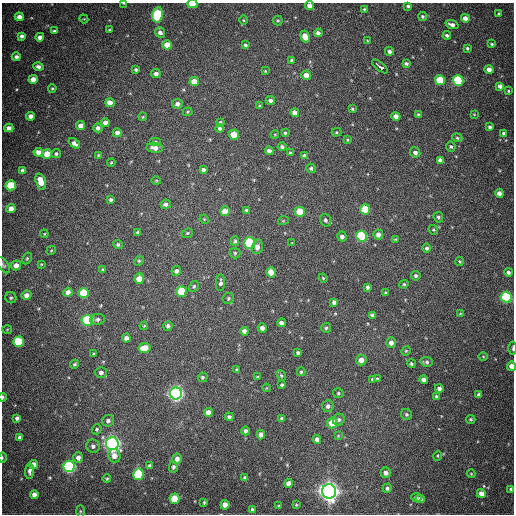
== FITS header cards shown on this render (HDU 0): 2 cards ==
NAXIS1  =                  512
NAXIS2  =                  512

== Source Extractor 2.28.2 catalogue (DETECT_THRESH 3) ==
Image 512 x 512 px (HDU 0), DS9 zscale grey, 1 PNG px = 1 image px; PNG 516 x 516 px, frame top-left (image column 1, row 512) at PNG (2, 3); each listed source drawn as its Kron ellipse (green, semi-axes under 4 px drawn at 4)
Background 738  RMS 21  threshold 62.2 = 3 sigma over >= 5 px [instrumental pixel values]
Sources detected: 237; all 237 listed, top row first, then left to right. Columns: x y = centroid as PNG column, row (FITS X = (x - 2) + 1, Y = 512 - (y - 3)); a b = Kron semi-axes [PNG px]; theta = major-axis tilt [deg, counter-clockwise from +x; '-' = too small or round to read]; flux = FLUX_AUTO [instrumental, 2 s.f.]
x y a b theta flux
123 3 3 2 - 8.8e+02
192 4 5 3 - 3.6e+04
310 6 4 4 - 1.0e+04
408 6 4 4 - 3.0e+03
364 9 4 4 - 1.7e+03
499 14 3 3 - 2.1e+03
158 15 8 5 81 1.2e+05
422 16 4 4 - 2.7e+03
19 17 4 4 - 9.0e+03
465 18 4 4 - 1.1e+04
84 19 4 3 - 1.3e+03
244 20 4 3 - 1.2e+03
278 20 5 5 - 1.8e+03
452 25 6 4 -19 6.0e+03
109 30 4 3 - 1.3e+03
54 31 4 3 - 2.1e+03
160 32 5 5 - 5.6e+03
318 33 4 4 - 5.0e+03
447 35 4 3 - 3.7e+03
22 36 4 4 - 4.2e+03
305 36 6 4 -68 1.6e+04
40 37 4 4 - 6.6e+03
367 41 3 3 - 1.2e+03
492 44 3 3 - 2.0e+03
167 45 5 4 - 2.0e+04
245 45 4 4 - 3.0e+03
467 48 3 3 - 2.2e+03
389 51 4 4 - 4.6e+03
16 57 4 4 - 4.4e+03
292 60 4 4 - 2.4e+03
406 64 4 3 - 2.9e+03
380 66 9 3 -38 1.8e+04
38 67 5 4 - 4.4e+03
136 69 4 4 - 2.5e+03
489 69 4 4 - 9.7e+03
265 71 4 4 - 1.4e+03
156 74 5 4 - 6.5e+03
306 75 5 4 - 1.2e+04
33 79 5 4 - 1.4e+04
440 80 5 5 - 5.6e+04
458 81 5 5 - 1.1e+05
194 82 5 4 - 1.9e+04
500 86 4 4 - 5.7e+03
52 88 4 3 - 1.7e+03
508 91 3 2 - 1.4e+03
270 101 5 4 - 4.6e+03
110 103 5 4 - 1.4e+04
177 104 5 5 - 6.2e+03
260 106 4 3 - 1.9e+03
352 109 3 3 - 1.8e+03
188 112 5 4 - 1.7e+03
295 113 4 4 - 1.0e+04
418 114 4 4 - 1.6e+03
474 114 3 2 - 1.0e+03
30 116 4 4 - 7.7e+03
396 116 4 4 - 8.5e+03
143 117 4 3 - 1.6e+03
220 122 4 3 - 2.2e+03
105 123 4 4 - 8.4e+03
81 126 4 4 - 1.2e+04
490 127 4 3 - 3.4e+03
9 128 4 4 - 7.2e+03
98 128 4 4 - 5.2e+03
220 128 4 4 - 3.0e+03
336 132 5 4 - 1.9e+03
117 133 4 4 - 6.4e+03
285 133 4 3 - 1.9e+03
504 133 4 4 - 3.4e+03
275 134 4 3 - 1.2e+03
234 135 5 5 - 2.4e+04
457 138 5 4 - 2.0e+03
347 140 4 3 - 1.5e+03
156 142 6 4 0 1.9e+03
74 143 6 4 -41 5.9e+03
282 147 4 4 - 3.3e+03
451 147 5 5 - 2.6e+03
155 148 8 5 -7 9.3e+03
269 151 4 4 - 5.1e+03
38 152 4 4 - 9.7e+03
415 152 5 5 - 4.9e+03
290 153 4 4 - 2.2e+03
47 154 5 4 - 2.6e+04
56 154 5 4 - 3.0e+03
98 155 3 3 - 1.4e+03
304 156 4 4 - 5.5e+03
440 160 4 4 - 6.0e+03
111 163 4 4 - 1.3e+03
311 168 5 4 - 2.6e+03
22 170 4 3 - 3.9e+03
203 170 4 4 - 4.2e+03
156 180 5 3 - 1.4e+03
41 181 8 5 -72 2.3e+04
11 185 5 5 - 6.1e+04
499 193 4 4 - 8.7e+03
111 200 4 4 - 3.0e+03
166 204 5 4 - 4.3e+03
11 209 4 4 - 1.0e+04
365 209 5 5 - 5.1e+04
247 210 4 3 - 2.8e+03
225 211 5 5 - 2.0e+04
300 212 5 5 - 4.5e+04
438 217 5 4 - 2.9e+03
204 219 5 3 - 1.3e+03
326 220 6 5 - 3.8e+03
283 221 5 3 - 1.3e+03
433 230 5 4 - 1.7e+03
138 232 4 3 - 2.0e+03
187 233 6 4 22 1.8e+03
44 234 4 3 - 1.1e+03
378 234 5 5 - 6.7e+03
362 236 5 5 - 1.6e+05
342 237 5 4 - 5.4e+03
395 239 4 3 - 1.4e+03
235 241 5 4 - 2.7e+03
250 243 5 5 - 1.9e+05
292 243 3 3 - 9.2e+02
118 245 5 4 - 2.7e+03
257 247 7 5 76 8.3e+03
427 248 4 4 - 3.3e+03
51 250 5 3 - 1.3e+03
235 253 5 5 - 2.6e+03
27 258 6 4 63 2.0e+03
139 261 5 4 - 1.9e+03
459 261 4 4 - 1.7e+03
41 264 4 3 - 1.4e+03
3 265 9 5 -56 2.7e+03
16 265 5 5 - 1.0e+04
102 269 4 3 - 1.5e+03
176 271 5 4 - 4.4e+03
271 272 5 5 - 1.4e+04
508 272 4 4 - 4.0e+03
416 276 5 4 - 3.0e+03
323 278 4 4 - 1.6e+03
139 279 5 5 - 2.4e+04
220 283 8 4 86 4.0e+03
404 284 5 4 - 1.8e+03
194 286 5 4 - 2.3e+03
367 287 4 3 - 3.1e+03
181 291 5 5 - 5.2e+04
68 292 4 4 - 8.9e+03
84 293 5 5 - 6.2e+04
386 293 4 4 - 2.4e+03
26 295 5 4 - 8.8e+03
506 297 5 5 - 1.9e+05
11 298 6 5 - 2.5e+03
228 298 6 5 - 2.4e+03
334 302 4 4 - 4.0e+03
460 314 4 4 - 1.3e+03
372 315 4 4 - 2.9e+03
97 319 7 5 7 3.5e+03
87 320 5 5 - 2.0e+05
281 323 4 4 - 6.1e+03
144 326 4 3 - 1.4e+03
168 326 5 4 - 3.6e+03
262 328 4 4 - 7.1e+03
326 328 5 5 - 2.4e+03
7 329 5 3 - 1.2e+03
244 331 4 4 - 6.0e+03
126 338 4 4 - 6.2e+03
19 342 5 5 - 9.0e+04
391 343 5 4 - 7.9e+03
145 348 6 5 - 2.4e+04
513 348 6 2 -90 2.1e+03
406 351 5 4 - 1.4e+03
298 353 3 3 - 2.4e+03
94 354 3 2 - 1.5e+03
483 356 5 3 - 1.3e+03
361 360 5 5 - 9.5e+03
426 362 6 4 -8 3.8e+03
411 363 4 4 - 2.2e+03
75 364 4 3 - 2.2e+03
512 366 4 4 - 1.2e+04
237 370 4 3 - 2.4e+03
101 372 6 5 - 5.0e+03
301 372 4 3 - 1.9e+03
281 376 6 4 -51 2.2e+03
203 377 5 5 - 2.7e+03
257 377 3 3 - 1.2e+03
377 378 4 4 - 1.3e+03
372 379 4 4 - 2.2e+03
424 380 4 4 - 7.0e+03
282 385 3 3 - 2.1e+03
266 388 4 2 - 9.3e+02
439 388 4 4 - 5.0e+03
176 393 6 6 - 6.3e+05
338 393 5 5 - 2.1e+03
479 395 4 3 - 3.9e+03
436 396 4 4 - 2.1e+03
2 397 4 2 - 3.8e+03
328 406 6 5 - 5.2e+03
208 413 4 4 - 1.3e+04
406 414 6 5 - 2.7e+03
229 417 4 4 - 3.4e+03
17 418 4 4 - 3.9e+03
282 418 4 4 - 2.4e+03
471 419 4 4 - 2.1e+03
339 420 6 5 - 3.5e+03
108 421 6 5 - 4.8e+03
332 423 6 5 - 2.8e+04
97 429 5 4 - 2.5e+03
245 431 4 4 - 3.9e+03
261 435 4 4 - 1.0e+04
338 436 4 3 - 1.3e+03
19 437 4 3 - 2.7e+03
317 439 4 4 - 6.4e+03
112 444 6 6 - 8.3e+05
93 446 7 6 - 4.7e+03
114 456 7 6 - 1.1e+04
437 456 5 3 - 1.5e+03
2 457 5 3 - 1.3e+03
78 458 5 5 - 7.3e+03
177 459 5 5 - 6.7e+03
34 464 4 4 - 1.4e+04
69 466 5 5 - 3.0e+05
149 466 4 3 - 2.5e+03
173 467 5 4 - 3.8e+03
30 471 7 4 87 5.0e+03
386 473 5 5 - 7.4e+03
138 474 5 5 - 1.1e+05
471 474 4 4 - 1.3e+03
245 478 4 4 - 3.4e+03
107 479 4 4 - 1.6e+03
289 483 4 4 - 1.0e+04
387 488 4 4 - 3.0e+03
511 489 4 4 - 2.2e+03
329 491 7 7 - 1.2e+06
481 494 4 4 - 1.3e+04
34 495 4 4 - 9.2e+03
416 497 5 5 - 3.8e+03
174 499 5 5 - 3.8e+04
420 499 4 4 - 7.3e+03
204 502 4 3 - 1.7e+03
225 505 5 4 - 1.4e+04
296 505 3 3 - 1.4e+03
278 506 3 3 - 1.4e+03
252 509 4 3 - 2.2e+03
80 511 6 3 -90 1.4e+03
At the frame edge (FLAGS 8, measured only in part): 8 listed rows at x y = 123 3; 192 4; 310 6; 3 265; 513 348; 512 366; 2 397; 2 457